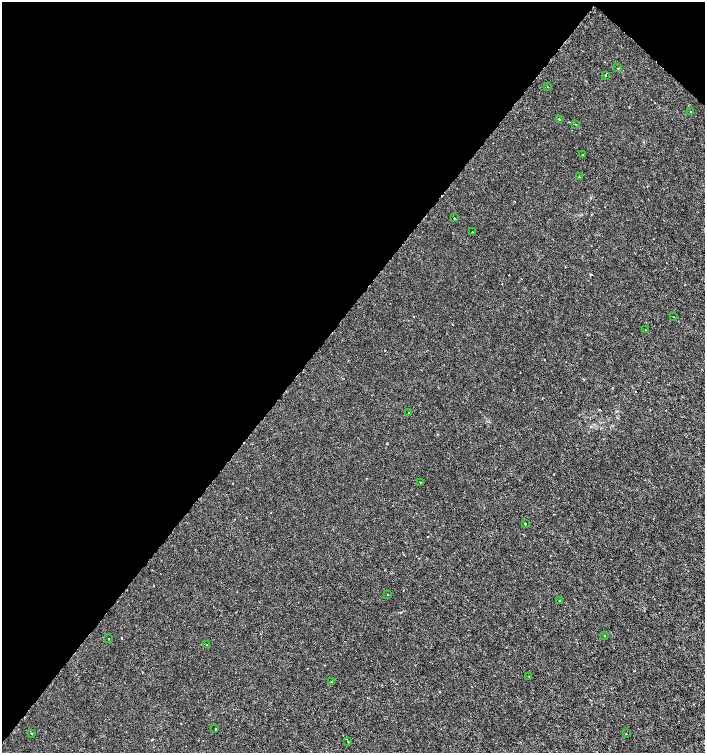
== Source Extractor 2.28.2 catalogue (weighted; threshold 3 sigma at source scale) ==
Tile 2 of 4 x 4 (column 2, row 1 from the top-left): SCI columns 1577-2981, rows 4508-6008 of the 6029 x 6009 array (HDU 1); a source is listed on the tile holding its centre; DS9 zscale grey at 2 x 2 block average (1 PNG px = mean of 2 x 2 image px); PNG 707 x 755 px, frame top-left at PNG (2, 2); each listed source drawn as its Kron ellipse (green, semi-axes under 4 px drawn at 4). Shown black and unused: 43% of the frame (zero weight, under 3 of 6 exposures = <1% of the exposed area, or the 3 px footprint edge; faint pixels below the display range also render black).
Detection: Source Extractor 2.28.2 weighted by HDU 2 'WHT'; one run over the whole footprint, this tile lists its part. Background 3.95e-05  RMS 0.001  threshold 0.00426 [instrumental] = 3 sigma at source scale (4.09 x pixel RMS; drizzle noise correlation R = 1.36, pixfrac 0.8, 0.0396/0.0396 arcsec/px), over >= 5 px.
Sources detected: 26; all 26 listed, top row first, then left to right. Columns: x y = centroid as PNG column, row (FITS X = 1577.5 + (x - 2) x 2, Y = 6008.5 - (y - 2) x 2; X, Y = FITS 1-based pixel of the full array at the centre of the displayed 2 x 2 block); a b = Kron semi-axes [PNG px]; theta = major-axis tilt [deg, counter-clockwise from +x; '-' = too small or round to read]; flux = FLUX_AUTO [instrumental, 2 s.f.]
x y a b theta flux
618 68 2 2 - 0.13
605 75 2 2 - 0.18
547 86 2 2 - 0.081
690 112 2 2 - 0.17
559 119 3 2 - 0.18
576 125 2 2 - 0.088
583 155 2 2 - 0.068
579 176 2 2 - 0.1
455 218 2 2 - 0.15
472 232 2 2 - 0.081
673 316 2 2 - 0.086
645 330 2 2 - 0.11
409 413 2 2 - 0.11
420 482 2 2 - 0.13
525 524 2 2 - 0.38
388 595 2 2 - 0.078
559 600 2 2 - 0.3
605 635 2 2 - 0.21
108 638 2 2 - 0.098
207 645 3 2 - 0.13
529 676 3 2 - 0.098
331 682 3 2 - 0.11
215 729 3 2 - 0.11
32 734 3 2 - 0.22
626 734 2 2 - 0.099
348 742 2 2 - 0.11
Diffuse or blended objects may show on this block-average render without a row.